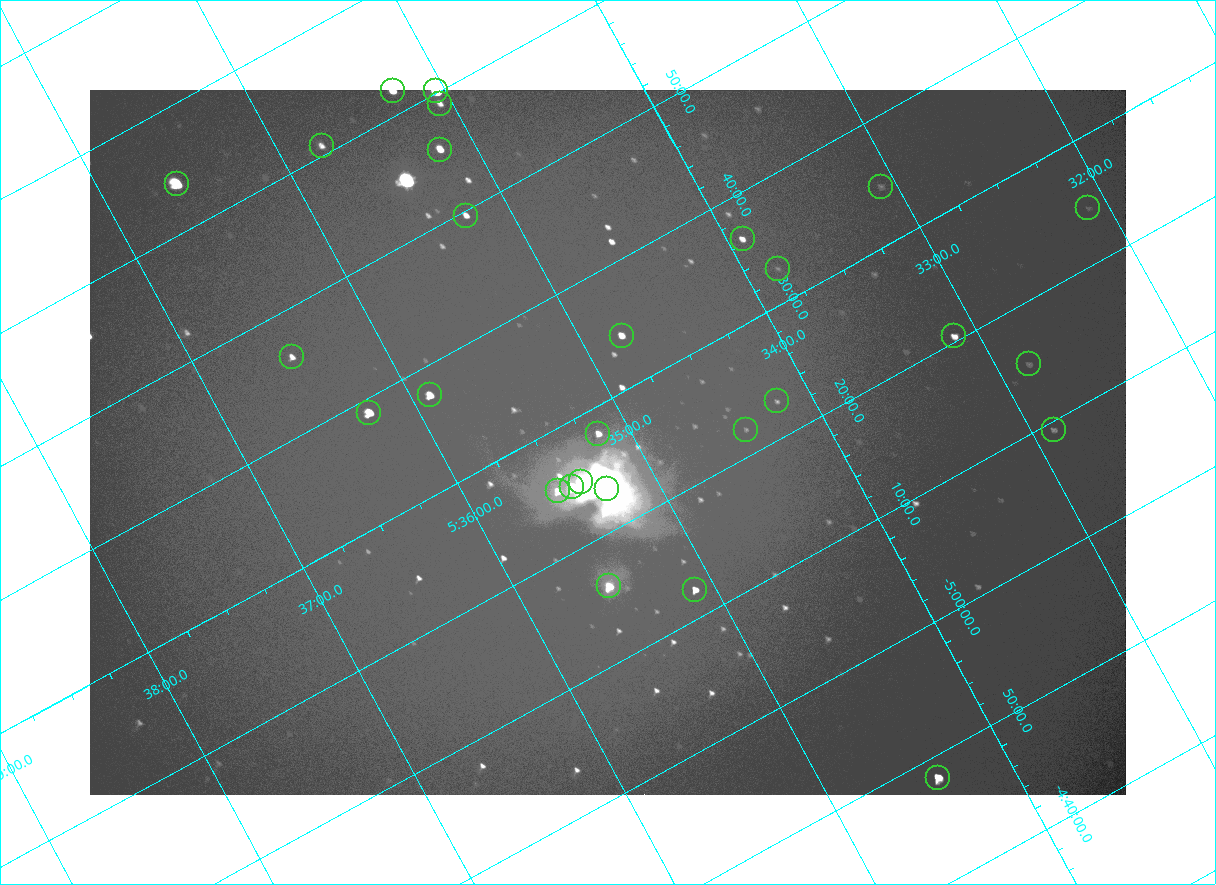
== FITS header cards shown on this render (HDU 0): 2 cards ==
NAXIS1  =                 2072
NAXIS2  =                 1410

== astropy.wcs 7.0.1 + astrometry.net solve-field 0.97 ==
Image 2072 x 1410 px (HDU 0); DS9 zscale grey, zoomed out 1/2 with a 90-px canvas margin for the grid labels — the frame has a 2x2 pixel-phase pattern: the four 2x2 pixel phases sit at different levels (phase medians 96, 103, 104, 171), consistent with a one-shot-colour (mosaic) sensor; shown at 1/2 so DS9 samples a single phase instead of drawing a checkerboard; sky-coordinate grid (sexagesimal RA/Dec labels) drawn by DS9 from the SOLVED WCS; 28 Tycho-2 reference stars matched to detected sources circled (green)
Header WCS: none
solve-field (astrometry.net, Tycho-2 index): SOLVED blind (the file carries no WCS)
Solved WCS: RA---TAN-SIP/DEC--TAN-SIP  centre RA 05:35:08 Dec -05:27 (83.79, -5.45 deg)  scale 2.55 arcsec/px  FOV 88.2' x 59.8'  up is -152 deg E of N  parity flipped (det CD > 0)
(file carries no celestial WCS; the grid is the blind solution)
Tycho-2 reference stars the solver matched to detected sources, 28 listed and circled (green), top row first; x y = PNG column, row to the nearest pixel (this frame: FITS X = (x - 90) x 2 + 1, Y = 1410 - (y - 90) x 2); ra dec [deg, ICRS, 3 dp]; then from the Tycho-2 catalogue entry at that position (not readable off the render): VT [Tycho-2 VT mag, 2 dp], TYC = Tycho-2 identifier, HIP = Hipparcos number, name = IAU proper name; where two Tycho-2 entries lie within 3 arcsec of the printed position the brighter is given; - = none
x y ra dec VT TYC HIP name
392 90 83.816 -6.033 7.12 4778-1358-1 - -
436 91 83.761 -6.002 4.70 4778-1403-1 26199 -
440 104 83.765 -5.984 8.95 4778-1377-1 - -
322 146 83.942 -6.013 8.95 4778-1351-1 - -
440 150 83.796 -5.927 7.42 4778-1370-1 - -
176 184 84.149 -6.065 5.71 4778-1379-1 26345 -
881 186 83.271 -5.577 10.70 4774-816-1 - -
1088 208 83.027 -5.407 10.64 4774-422-1 - -
466 216 83.808 -5.827 8.43 4778-1364-1 - -
742 239 83.480 -5.607 8.83 4774-850-1 - -
778 268 83.455 -5.546 10.93 4774-913-1 - -
622 336 83.696 -5.571 8.07 4774-809-1 - -
954 336 83.281 -5.341 8.59 4774-473-1 26021 -
292 357 84.122 -5.770 8.64 4778-1069-1 - -
1028 364 83.207 -5.255 10.70 4774-524-1 - -
430 395 83.975 -5.628 7.32 4778-1369-1 - -
777 401 83.546 -5.382 10.28 4774-846-1 - -
369 412 84.063 -5.648 6.51 4778-1378-1 26314 -
746 430 83.604 -5.368 10.89 4774-818-2 - -
1054 430 83.221 -5.156 10.21 4774-573-1 - -
598 434 83.791 -5.465 8.45 4774-849-1 - -
581 482 83.845 -5.416 5.03 4774-933-1 26235 -
572 486 83.860 -5.417 6.19 4774-934-1 - -
606 489 83.819 -5.390 5.06 4774-931-1 26221 -
558 491 83.881 -5.421 8.46 4774-935-1 - -
609 586 83.881 -5.267 6.87 4774-906-1 26258 -
695 590 83.776 -5.204 7.81 4774-915-1 - -
938 778 83.600 -4.804 6.81 4774-926-1 26137 -